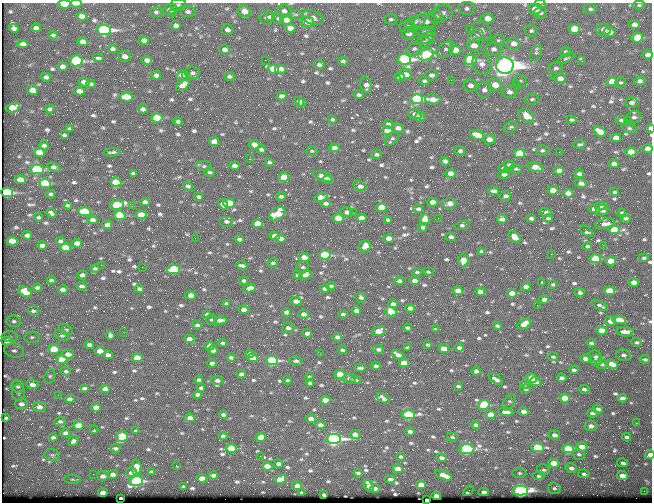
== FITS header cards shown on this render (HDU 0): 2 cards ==
NAXIS1  =                  650 / Width of table row in bytes
NAXIS2  =                  500 / Number of rows in table

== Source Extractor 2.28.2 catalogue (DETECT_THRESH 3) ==
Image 650 x 500 px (HDU 0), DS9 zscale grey, 1 PNG px = 1 image px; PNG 654 x 504 px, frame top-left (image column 1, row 500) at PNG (2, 3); each listed source drawn as its Kron ellipse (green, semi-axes under 4 px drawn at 4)
Background 354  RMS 1.4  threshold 4.14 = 3 sigma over >= 5 px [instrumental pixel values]
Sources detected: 800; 1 with non-positive FLUX_AUTO (blend fragments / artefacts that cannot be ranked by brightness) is neither listed nor drawn; of the other 799, the 500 brightest by FLUX_AUTO listed and drawn (299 fainter detections omitted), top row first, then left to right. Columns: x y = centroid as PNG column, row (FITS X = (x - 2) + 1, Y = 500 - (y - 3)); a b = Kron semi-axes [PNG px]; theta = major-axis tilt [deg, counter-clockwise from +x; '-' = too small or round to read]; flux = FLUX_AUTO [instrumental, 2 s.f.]
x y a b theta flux
76 3 6 2 -1 1200
64 4 6 3 -2 3100
540 4 5 2 - 300
178 5 8 6 8 210
639 5 6 4 0 160
467 8 8 6 0 280
535 9 6 5 - 1000
590 9 7 5 -3 220
170 10 7 5 5 400
244 11 6 5 - 990
284 11 7 6 - 340
156 12 6 5 - 190
188 12 8 5 -7 250
443 13 10 7 7 420
540 13 7 6 - 290
172 14 2 2 - 400
297 15 7 4 -11 230
82 16 5 4 - 560
270 16 3 3 - 500
266 17 7 7 - 290
436 17 7 6 - 310
278 18 6 5 - 190
313 18 11 6 -21 620
487 18 6 5 - 990
391 19 6 5 - 210
286 20 6 5 - 860
416 21 11 5 20 340
426 21 12 8 8 740
307 22 6 5 - 950
634 24 5 4 - 370
176 26 4 4 - 350
407 26 7 6 - 260
14 28 5 4 - 300
36 28 5 4 - 350
290 28 5 4 - 810
471 29 3 2 - 180
574 29 6 4 4 3200
104 30 7 5 -5 29000
227 30 5 5 - 320
603 30 7 6 - 670
482 31 11 8 -55 530
531 31 6 5 - 210
426 32 10 5 -1 230
609 32 6 5 - 540
408 33 6 5 - 630
53 35 5 4 - 170
476 36 8 6 12 360
428 38 7 6 - 330
637 38 6 4 6 5000
144 40 5 4 - 410
498 40 6 5 - 170
83 42 5 4 - 590
424 42 7 5 -4 220
23 44 5 4 - 510
514 44 7 6 - 830
474 45 6 5 - 820
113 49 5 4 - 320
225 49 5 5 - 360
414 49 8 5 27 230
445 49 10 6 38 350
493 49 8 6 5 410
455 50 6 5 - 1300
566 52 5 4 - 210
536 53 8 5 65 250
426 55 8 5 22 10000
647 55 5 4 - 430
125 56 6 5 - 530
98 58 5 3 - 590
566 58 9 4 27 180
404 59 6 5 - 24000
147 60 5 4 - 400
265 60 2 2 - 190
470 60 6 5 - 12000
76 61 6 5 - 14000
343 61 5 4 - 210
582 61 3 2 - 150
482 64 11 9 -70 670
319 65 5 4 - 240
505 66 9 8 - 130000
62 67 5 4 - 530
556 68 7 6 - 260
273 69 5 4 - 2100
280 69 5 4 - 450
193 73 7 6 - 290
405 74 6 5 - 610
156 75 5 4 - 350
431 75 6 5 - 290
182 76 5 5 - 740
186 76 3 3 - 300
229 76 5 4 - 190
553 76 3 2 - 150
46 77 5 4 - 290
400 77 5 4 - 460
560 78 6 5 - 630
451 80 2 2 - 800
424 81 5 4 - 180
520 81 7 5 1 200
640 81 6 5 - 310
84 82 5 4 - 420
612 82 5 4 - 1600
620 82 5 5 - 150
91 84 4 3 - 200
183 85 8 4 36 670
366 85 8 6 -80 410
470 85 7 6 - 480
495 85 7 5 -33 1700
516 85 2 2 - 270
32 90 5 4 - 1100
484 90 8 7 - 410
79 91 5 4 - 670
509 92 7 6 - 450
359 95 5 4 - 180
281 96 5 4 - 380
126 97 6 4 -3 2000
417 99 6 5 - 22000
433 99 8 5 -6 880
532 99 7 5 11 220
299 102 5 4 - 670
303 102 3 2 - 810
631 102 6 5 - 380
13 108 7 4 17 1600
50 109 4 4 - 200
143 109 5 4 - 360
415 114 6 5 - 570
526 116 8 6 -32 1500
420 117 5 5 - 170
634 117 7 6 - 290
157 118 6 4 -6 3800
332 119 4 3 - 170
571 120 5 4 - 190
621 120 6 4 -11 170
178 121 4 3 - 230
628 122 2 2 - 330
388 124 5 4 - 350
511 127 7 5 24 190
398 128 6 5 - 420
629 128 7 5 -15 180
650 128 4 3 - 220
70 129 3 3 - 160
387 130 5 4 - 1100
600 132 6 4 -24 1600
64 135 4 3 - 170
477 135 7 4 -20 1300
616 138 5 4 - 730
392 139 8 5 48 250
489 139 6 5 - 690
214 142 5 4 - 800
580 144 6 3 7 170
44 145 4 3 - 240
254 145 5 4 - 560
334 148 5 4 - 720
648 148 5 4 - 750
261 150 5 4 - 270
542 150 6 5 - 200
312 151 6 5 - 150
460 151 5 4 - 250
39 152 5 4 - 1400
112 152 8 3 6 190
559 152 2 2 - 350
631 152 5 4 - 2200
376 154 5 4 - 200
519 154 5 4 - 3800
249 159 3 2 - 1100
445 161 4 4 - 310
269 162 4 3 - 190
614 164 5 4 - 450
509 165 5 4 - 200
204 166 8 5 -9 200
234 166 5 4 - 470
54 167 7 3 -23 270
535 167 8 4 -14 1000
37 169 7 5 -1 9800
503 169 4 4 - 340
516 169 6 5 - 160
559 170 5 4 - 690
209 172 5 4 - 180
133 173 4 3 - 170
451 173 5 4 - 790
504 174 5 4 - 360
579 174 5 4 - 310
284 177 5 4 - 1800
323 177 10 5 -19 690
20 180 5 4 - 1000
328 180 5 4 - 300
116 182 5 4 - 2800
45 183 6 4 -7 5400
581 183 6 4 -11 460
188 186 5 4 - 270
360 186 6 5 - 410
553 190 5 4 - 1200
494 191 5 3 - 380
615 192 4 3 - 150
7 193 6 4 -9 12000
568 193 5 4 - 670
51 194 4 3 - 240
281 196 5 4 - 220
505 196 6 5 - 300
199 197 4 3 - 220
321 197 7 4 15 1100
145 202 5 4 - 350
432 202 5 4 - 870
229 203 6 4 0 2700
325 203 5 4 - 260
450 203 7 5 1 810
223 204 6 4 -51 530
67 205 4 3 - 160
117 205 7 4 9 7300
132 206 2 2 - 200
600 206 5 4 - 290
381 207 5 4 - 2000
418 209 5 4 - 250
594 209 5 4 - 700
602 210 6 5 - 520
85 211 6 4 -5 3800
347 212 6 5 - 420
546 212 6 3 -18 280
51 213 6 3 -41 200
353 213 2 2 - 180
622 213 4 4 - 290
277 214 9 5 29 2100
120 215 6 4 -6 5000
141 215 5 4 - 1900
39 217 4 3 - 160
338 218 5 4 - 2300
361 218 5 4 - 870
438 218 3 2 - 150
531 218 5 4 - 290
548 218 5 3 - 180
625 218 5 3 - 230
425 219 5 5 - 1200
502 219 5 4 - 430
93 220 5 4 - 320
388 220 4 3 - 180
226 221 7 5 0 270
257 224 5 4 - 1500
605 224 10 5 12 550
107 225 5 4 - 610
462 225 7 4 13 240
423 227 4 4 - 300
614 230 5 4 - 2500
587 231 7 4 -38 200
27 235 5 4 - 420
275 236 5 4 - 870
451 237 5 4 - 360
514 237 7 4 -43 950
195 238 2 2 - 260
281 238 5 4 - 490
389 238 5 4 - 690
239 239 4 3 - 270
12 241 5 4 - 2000
61 241 4 3 - 210
77 243 5 4 - 660
42 245 5 3 - 450
603 245 2 2 - 420
365 246 6 5 - 880
587 246 4 4 - 180
65 248 5 4 - 2800
481 251 3 3 - 170
551 254 2 2 - 1000
325 255 6 4 -4 9200
304 257 6 4 -6 770
644 258 5 3 - 160
595 259 5 4 - 4600
463 260 6 5 - 1600
611 261 5 4 - 2500
273 263 5 4 - 170
101 265 2 2 - 570
242 265 5 3 - 260
142 267 2 2 - 180
303 267 6 5 - 210
95 268 4 4 - 190
173 269 6 4 1 5600
417 272 4 3 - 190
429 272 5 3 - 160
82 275 5 4 - 420
298 275 4 3 - 200
305 275 6 4 22 470
51 280 4 3 - 200
244 281 4 3 - 220
399 281 5 3 - 320
415 281 5 4 - 630
542 282 3 3 - 180
633 282 5 4 - 640
553 285 4 3 - 170
81 286 5 3 - 270
331 286 4 3 - 230
526 287 5 3 - 420
37 288 4 3 - 250
250 288 6 4 14 550
63 289 5 3 - 430
139 289 5 3 - 250
324 289 5 3 - 260
458 291 5 4 - 970
609 291 5 4 - 3400
25 292 7 5 -29 1100
480 292 5 4 - 520
512 293 5 4 - 1300
579 293 5 3 - 250
191 295 5 4 - 890
361 297 5 5 - 260
544 299 5 4 - 620
296 301 6 4 -6 580
226 304 4 3 - 170
393 304 5 4 - 410
600 305 9 3 -27 240
538 306 2 2 - 410
410 308 5 4 - 480
244 310 5 4 - 500
33 311 6 5 - 200
356 311 5 4 - 440
286 312 5 4 - 470
391 312 5 4 - 4100
207 314 4 3 - 220
304 314 5 4 - 470
343 314 4 3 - 190
211 320 5 5 - 150
220 320 6 4 2 500
619 320 7 4 -9 1800
14 321 7 6 - 240
610 321 5 4 - 680
524 324 7 4 32 920
197 325 5 3 - 210
497 326 4 3 - 180
288 328 6 5 - 270
407 328 4 3 - 190
66 329 7 5 -31 160
435 329 3 3 - 170
602 330 5 4 - 1700
379 331 7 4 17 1700
123 332 2 2 - 350
625 332 8 4 -5 760
307 333 5 4 - 510
62 335 8 5 -30 210
110 335 4 4 - 250
9 337 8 5 -2 170
32 337 8 5 9 220
337 337 5 4 - 450
189 339 5 4 - 780
7 341 5 4 - 550
637 342 5 4 - 210
223 343 4 3 - 160
591 343 5 3 - 240
89 345 4 3 - 300
427 345 4 3 - 160
209 346 5 4 - 520
408 347 4 2 - 180
459 348 5 3 - 380
54 349 6 4 -2 3600
378 349 5 4 - 300
444 349 5 4 - 1100
213 350 4 4 - 450
342 350 4 3 - 210
14 351 10 7 -11 450
100 351 5 4 - 1500
68 354 6 4 -3 580
250 354 4 4 - 390
320 354 2 2 - 160
108 355 5 4 - 340
398 355 6 4 -28 590
623 355 7 5 -12 320
595 356 7 5 -16 330
231 357 4 3 - 270
553 357 5 4 - 160
137 358 5 4 - 1400
253 358 5 4 - 1000
585 358 5 4 - 580
62 359 5 4 - 2000
645 359 5 3 - 220
596 360 7 5 7 410
272 361 6 4 -3 12000
296 361 7 4 -13 220
212 363 4 4 - 340
404 363 5 4 - 1600
602 364 6 5 - 250
612 364 6 4 -23 1300
376 366 4 3 - 290
360 368 5 3 - 280
574 370 5 3 - 250
66 371 5 4 - 170
476 371 4 4 - 370
241 374 5 4 - 460
340 374 5 4 - 3200
50 376 7 5 71 170
309 377 4 3 - 150
349 378 7 5 -3 320
532 378 6 4 -16 2400
562 378 5 4 - 380
496 379 8 4 -34 390
199 380 4 3 - 240
217 380 6 4 -5 320
287 380 4 3 - 170
355 380 5 3 - 180
535 382 5 4 - 640
310 383 4 4 - 260
32 384 6 4 -5 530
525 384 5 4 - 310
458 386 4 3 - 180
18 387 6 6 - 220
84 388 4 3 - 180
201 388 4 3 - 230
105 389 5 4 - 770
525 389 5 4 - 180
584 389 5 4 - 210
18 392 8 6 -89 250
198 394 4 3 - 300
58 395 2 2 - 360
383 398 7 4 -35 350
565 398 5 4 - 2000
623 398 5 4 - 470
70 399 5 3 - 350
325 400 5 4 - 1300
509 402 9 5 56 170
21 404 6 5 - 380
484 405 6 5 - 6400
39 407 6 5 - 500
96 407 5 4 - 660
598 409 5 4 - 290
506 412 8 4 -5 450
523 412 5 4 - 600
592 413 5 4 - 260
223 415 5 3 - 260
408 415 6 4 -1 9100
491 415 5 4 - 1400
6 418 4 3 - 150
190 418 5 4 - 830
311 419 5 4 - 850
60 421 5 4 - 200
636 423 2 2 - 180
78 425 5 4 - 1400
320 425 5 4 - 640
476 425 4 3 - 330
591 426 6 5 - 440
94 430 4 3 - 170
136 431 4 3 - 170
410 432 4 3 - 370
65 433 5 3 - 340
355 434 5 4 - 870
554 435 5 4 - 580
122 436 6 5 - 4500
223 436 4 3 - 300
53 437 4 3 - 210
261 437 5 4 - 1400
452 437 5 4 - 150
627 437 4 3 - 230
334 439 7 5 0 34000
73 441 5 4 - 290
537 447 6 4 -5 5900
582 447 6 4 4 1900
115 448 5 3 - 220
231 448 5 4 - 3500
467 449 8 4 5 14000
568 449 6 4 -9 8400
579 454 6 5 - 260
52 455 8 5 -19 210
650 455 4 4 - 1500
260 456 2 2 - 590
401 457 4 3 - 180
441 458 5 4 - 370
554 463 5 4 - 2100
623 463 5 3 - 240
278 464 5 3 - 340
176 466 3 2 - 200
267 466 5 4 - 1600
136 467 7 5 -87 770
571 468 6 5 - 390
398 469 5 4 - 1400
543 470 6 5 - 200
131 472 5 4 - 640
151 472 4 3 - 180
358 473 4 3 - 200
519 473 7 5 -1 210
93 474 2 2 - 260
113 474 5 4 - 490
584 474 5 4 - 230
214 475 4 3 - 320
444 475 9 4 -22 1400
103 476 5 4 - 480
538 476 6 4 -5 190
622 476 5 4 - 900
202 478 5 4 - 1300
72 479 8 4 -1 150
280 479 6 4 11 1200
390 479 5 3 - 210
136 481 7 5 17 13000
421 485 5 4 - 1600
183 486 3 3 - 160
297 486 5 4 - 850
369 486 6 4 -57 610
554 488 6 5 - 210
375 489 5 4 - 530
468 491 6 2 50 170
520 491 7 5 0 30000
644 491 2 2 - 410
484 492 5 3 - 390
103 493 5 4 - 820
302 493 4 3 - 220
324 495 4 3 - 250
436 496 5 4 - 1100
121 498 3 3 - 180
427 500 4 3 - 680
At the frame edge (FLAGS 8, measured only in part): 7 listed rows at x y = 76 3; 64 4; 540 4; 178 5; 650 128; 648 148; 650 455
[299 fainter detections neither listed nor drawn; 1 non-positive-flux detection neither listed nor drawn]